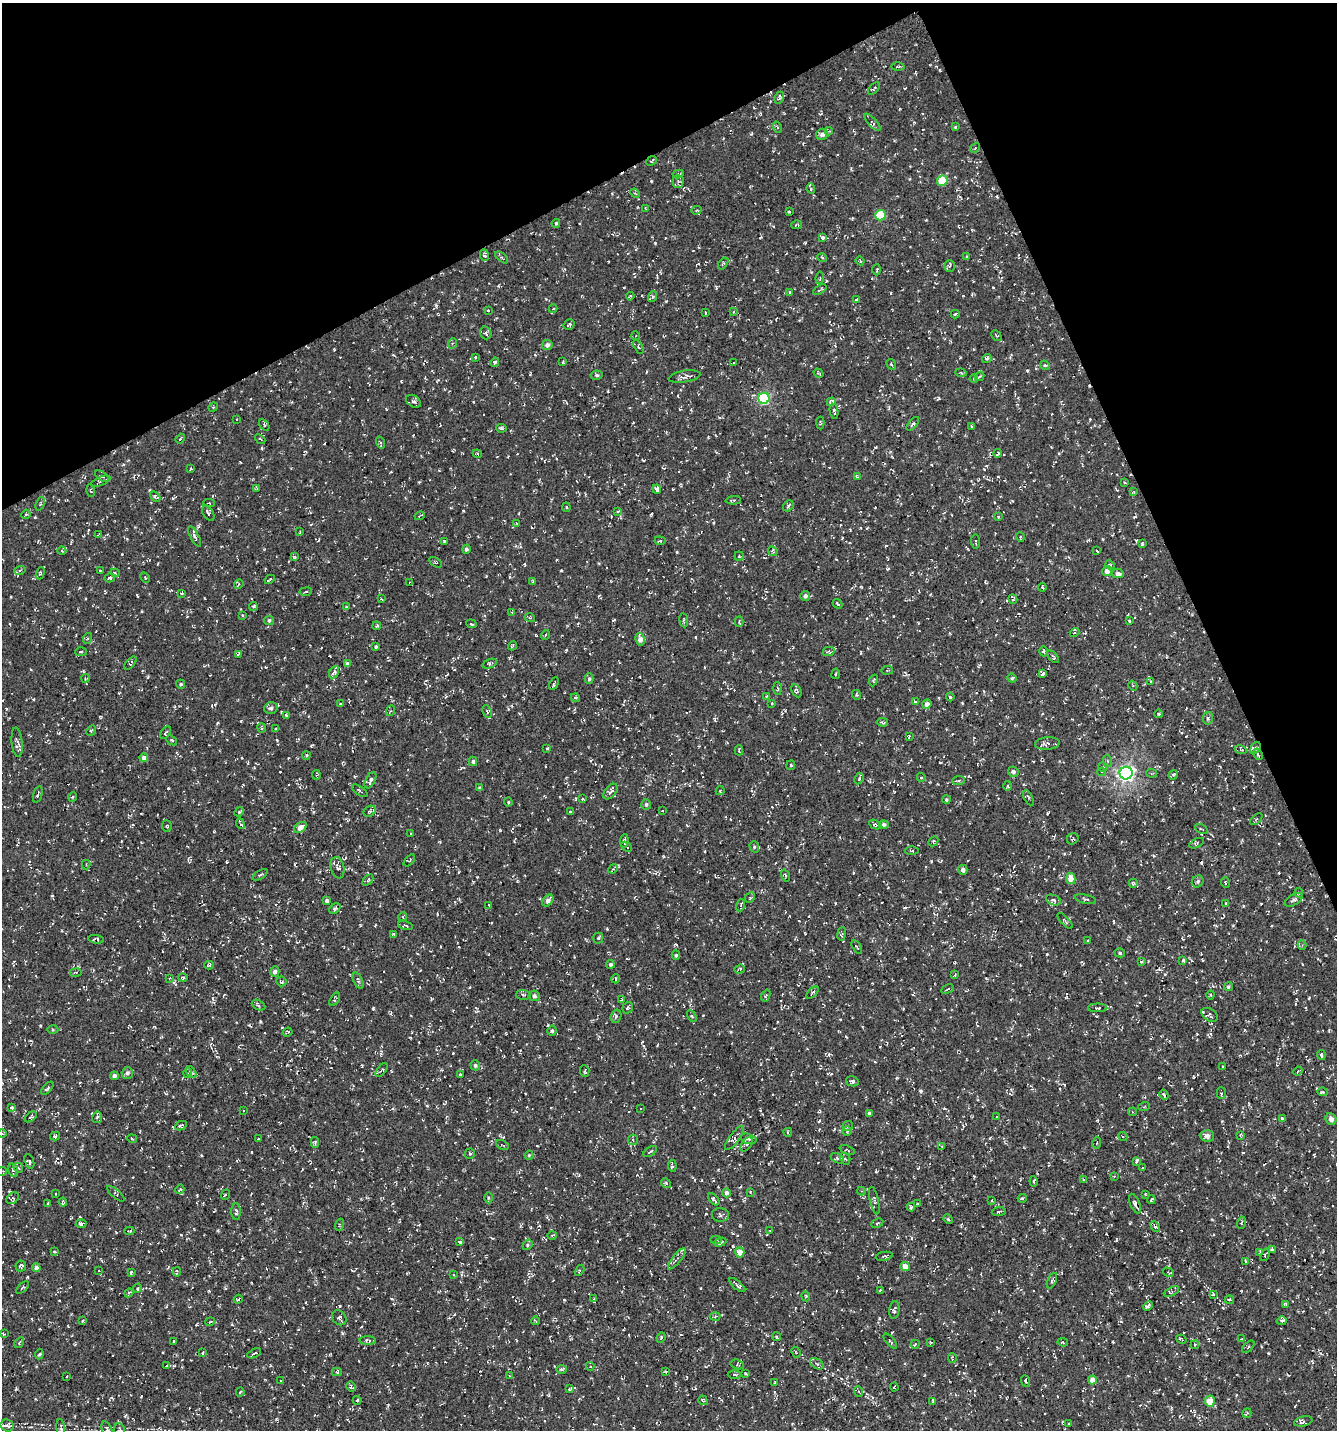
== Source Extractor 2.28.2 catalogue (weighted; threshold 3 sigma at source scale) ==
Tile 3 of 4 x 4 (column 3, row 1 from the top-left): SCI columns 2822-4156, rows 4284-5711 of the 5583 x 5711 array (HDU 1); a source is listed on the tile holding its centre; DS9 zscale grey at full resolution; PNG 1339 x 1432 px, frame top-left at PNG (2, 3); each listed source drawn as its Kron ellipse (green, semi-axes under 4 px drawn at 4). Shown black and unused: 22% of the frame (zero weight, under 3 of 5 exposures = <1% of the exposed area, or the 3 px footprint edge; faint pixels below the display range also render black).
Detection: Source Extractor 2.28.2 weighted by HDU 2 'WHT'; one run over the whole footprint, this tile lists its part. Background -0.0143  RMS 0.0038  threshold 0.0172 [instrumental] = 3 sigma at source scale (4.5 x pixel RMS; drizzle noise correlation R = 1.50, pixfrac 1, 0.0396/0.0396 arcsec/px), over >= 5 px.
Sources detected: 1059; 75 cosmic-ray / hot-pixel residue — neither listed nor drawn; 18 inside a brighter listed object's ellipse — not listed separately; of the other 966, all 500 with FLUX_AUTO >= 0.411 (the completeness limit of this list) listed and drawn (466 fainter detections not listed), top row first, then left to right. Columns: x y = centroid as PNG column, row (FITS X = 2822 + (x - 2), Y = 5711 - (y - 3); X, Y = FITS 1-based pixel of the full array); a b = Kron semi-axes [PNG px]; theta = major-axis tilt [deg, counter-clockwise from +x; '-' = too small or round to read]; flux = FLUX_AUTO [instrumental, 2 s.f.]
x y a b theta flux
898 67 6 2 1 0.52
874 89 7 3 46 0.65
779 98 6 4 64 0.99
872 122 11 4 -48 0.81
777 127 6 3 -72 0.51
955 127 3 3 - 0.45
829 131 4 4 - 0.5
822 134 6 5 - 2
975 148 5 4 - 0.5
652 161 6 3 42 0.45
678 174 6 3 10 0.66
678 181 6 5 - 0.74
942 181 5 5 - 12
811 189 5 4 - 0.61
635 193 5 4 - 0.56
646 209 4 2 - 0.44
696 210 5 4 - 0.49
789 211 3 3 - 0.63
880 215 5 5 - 14
556 223 4 3 - 0.51
797 225 5 3 - 0.54
823 238 3 3 - 0.93
484 255 6 4 -83 0.85
502 257 7 4 -39 0.69
822 257 5 3 - 0.42
966 257 3 3 - 0.52
860 261 4 4 - 0.43
723 263 7 3 54 0.59
949 266 5 5 - 0.63
877 270 5 3 - 0.44
820 278 6 4 83 0.49
820 290 7 2 33 0.47
790 292 3 3 - 0.44
630 296 4 3 - 0.43
652 297 5 3 - 0.43
856 300 3 3 - 0.61
553 309 4 3 - 0.49
488 310 3 3 - 0.47
706 312 3 2 - 0.46
733 312 4 3 - 0.6
955 314 4 2 - 0.6
569 325 6 5 - 0.87
486 333 6 5 - 1
636 336 4 3 - 0.44
996 336 6 3 -44 0.48
453 343 5 3 - 0.43
547 345 5 5 - 1.5
638 347 7 4 -58 0.65
475 357 3 3 - 0.63
987 358 5 4 - 0.76
495 362 5 4 - 0.51
563 362 4 3 - 0.43
734 363 3 3 - 0.46
891 364 5 3 - 0.41
1045 365 5 4 - 0.5
818 373 5 4 - 0.45
961 373 5 4 - 0.51
597 375 6 4 -5 0.7
684 376 16 6 10 1.7
980 376 5 2 - 0.43
974 379 4 3 - 0.51
764 398 5 5 - 33
413 401 8 5 -34 0.94
831 402 4 4 - 1.6
213 407 5 4 - 0.49
834 411 7 4 -80 0.92
236 419 3 2 - 0.42
820 423 6 4 -89 0.48
913 424 8 3 49 0.61
264 425 6 3 -55 0.47
971 426 4 3 - 0.46
501 428 5 3 - 0.61
180 439 5 3 - 0.71
260 439 6 2 -40 0.51
380 442 6 3 -70 0.55
998 453 4 3 - 0.52
477 454 4 4 - 0.45
190 469 4 2 - 0.51
102 476 8 4 -36 0.76
857 477 4 3 - 0.56
101 481 10 3 22 0.81
1125 482 3 3 - 0.49
256 488 3 3 - 0.42
657 489 5 3 - 21
91 491 6 4 -73 0.48
1134 492 4 3 - 0.51
155 497 6 4 -43 0.75
733 500 8 4 4 0.76
209 503 6 4 -4 0.43
40 504 7 4 72 0.58
788 506 6 4 49 0.62
566 507 4 4 - 0.52
618 511 4 3 - 0.59
208 513 8 5 -59 1
26 514 5 3 - 0.44
419 516 5 3 - 0.55
998 516 3 2 - 0.42
517 523 4 3 - 0.48
300 532 3 2 - 0.43
99 534 4 3 - 0.51
195 536 11 4 -61 1.1
1020 537 5 3 - 0.52
444 541 3 3 - 0.42
660 541 5 3 - 0.51
976 542 7 3 -85 0.41
1142 544 4 3 - 0.48
466 549 4 4 - 1
62 551 4 3 - 0.43
773 551 5 4 - 0.6
1097 551 3 2 - 0.51
739 556 4 4 - 0.53
294 557 4 3 - 0.53
435 562 7 3 -30 0.42
1110 565 5 4 - 0.43
20 570 6 3 18 0.54
101 571 4 3 - 0.51
1107 571 5 5 - 1.9
40 573 6 4 70 0.48
115 573 4 3 - 0.57
1118 574 6 4 -10 1.4
145 577 5 3 - 0.48
110 578 5 4 - 0.68
270 579 5 2 - 0.76
533 581 4 3 - 0.48
410 582 4 3 - 0.47
239 584 5 4 - 0.41
1042 587 4 3 - 0.63
306 592 6 3 8 0.47
182 593 4 3 - 0.41
805 596 5 5 - 1.5
381 599 3 2 - 0.45
1013 599 5 3 - 0.56
837 604 5 3 - 0.47
253 606 4 4 - 0.65
347 607 4 3 - 0.5
512 612 3 3 - 0.41
243 615 4 3 - 0.53
530 618 5 3 - 0.42
269 620 5 4 - 0.89
684 620 7 3 -82 0.41
1129 621 3 3 - 0.49
739 622 5 4 - 0.6
471 624 5 4 - 0.42
377 626 4 3 - 0.47
1075 632 5 3 - 0.41
545 635 5 3 - 0.46
88 638 5 3 - 0.43
640 639 6 4 -81 3.1
376 646 3 3 - 0.66
512 646 5 3 - 0.46
829 651 6 4 13 0.56
1044 651 5 4 - 0.8
81 652 6 3 1 0.55
238 654 4 3 - 0.42
1053 657 7 4 -50 0.69
130 663 8 4 48 0.53
348 664 4 4 - 1.7
490 664 7 4 21 0.8
887 670 6 3 8 0.45
334 672 7 4 61 0.75
836 674 5 3 - 0.44
1043 674 4 3 - 1.7
85 678 4 3 - 0.46
1012 678 5 4 - 0.48
589 679 5 4 - 0.83
873 680 6 3 68 0.57
1151 682 4 3 - 0.53
181 684 4 4 - 0.72
554 684 7 3 63 0.72
1133 686 5 3 - 0.43
777 688 6 3 -88 0.6
796 691 7 4 -62 0.72
857 695 5 3 - 0.43
767 696 4 3 - 0.47
950 697 4 3 - 0.46
575 698 4 4 - 0.58
915 702 4 3 - 0.44
772 703 4 3 - 0.45
340 704 4 3 - 0.51
927 704 4 4 - 1.7
271 708 6 5 - 1.3
390 711 5 3 - 0.42
487 711 6 4 -64 0.61
1159 714 4 3 - 0.49
287 715 4 3 - 0.68
1208 718 6 5 - 0.76
882 722 6 3 -7 0.54
262 728 5 4 - 0.57
276 729 3 3 - 0.61
91 730 6 3 47 0.5
165 733 7 4 57 0.76
909 736 3 2 - 0.5
172 740 6 4 -42 0.62
17 742 14 5 -84 1.6
1047 744 12 6 4 1.5
547 748 3 3 - 0.47
1255 748 6 4 56 0.84
739 750 5 2 - 0.49
1241 750 6 3 -18 0.49
1258 754 6 4 -64 0.65
306 755 4 3 - 0.46
144 758 4 4 - 2
473 761 5 4 - 0.76
1108 761 6 3 -70 0.47
791 765 5 3 - 0.59
1103 767 5 4 - 0.51
1013 772 5 5 - 1.3
1102 772 4 3 - 0.42
1126 773 6 6 - 100
1151 773 5 4 - 0.45
316 775 5 3 - 0.46
1173 775 5 4 - 0.6
921 777 4 3 - 0.77
859 779 6 4 63 0.5
370 780 9 4 62 1
959 780 6 4 6 0.83
1008 786 5 3 - 0.5
480 788 3 3 - 0.71
360 791 9 3 -36 0.63
720 791 4 3 - 0.46
610 792 9 5 49 1.2
38 794 9 2 74 0.58
73 797 5 3 - 0.42
1028 798 8 4 -62 0.54
582 799 3 3 - 0.42
946 800 4 4 - 0.61
508 802 4 4 - 0.41
646 804 5 5 - 0.83
370 811 6 5 - 0.78
662 811 3 3 - 0.77
239 812 5 4 - 0.44
570 812 3 3 - 0.48
1256 819 7 3 44 0.49
240 824 5 3 - 0.86
875 825 6 3 -26 0.91
884 825 4 4 - 1.2
167 826 6 4 -84 0.6
300 827 7 4 35 4.4
1202 829 7 3 -27 0.42
411 833 3 2 - 0.7
1073 839 6 5 - 0.64
624 841 7 3 82 0.79
933 841 5 4 - 0.56
1197 843 8 4 27 0.65
627 847 6 3 -43 0.52
754 847 6 4 -71 0.55
912 851 7 3 1 0.43
409 860 7 4 46 0.44
86 864 5 4 - 0.47
337 868 11 7 -77 1.3
613 869 5 4 - 0.5
963 870 5 4 - 1.5
260 875 8 3 32 0.47
785 876 6 3 -69 0.49
1071 878 5 4 - 3.7
368 880 6 4 46 0.93
1198 881 6 5 - 0.74
1225 882 5 3 - 0.43
1133 883 4 4 - 0.59
1299 893 5 4 - 0.58
750 898 6 4 67 0.65
1085 899 11 4 -13 0.83
548 900 7 4 52 1.9
1053 900 7 5 -22 0.79
1294 900 10 5 30 1.2
327 901 4 4 - 0.98
1226 904 4 3 - 0.49
489 905 3 3 - 0.59
741 905 6 4 73 0.57
335 909 6 4 41 0.99
403 917 4 3 - 0.47
1065 921 10 3 -46 0.64
405 926 7 4 -14 0.68
394 934 4 3 - 0.43
841 934 7 4 82 0.62
598 938 5 5 - 0.66
96 939 8 4 -6 0.99
1087 940 3 2 - 0.51
1302 945 4 4 - 0.49
857 947 8 2 -59 0.42
1120 953 5 4 - 0.68
676 955 4 4 - 0.53
1183 960 4 3 - 0.59
1141 962 4 3 - 0.48
610 964 4 4 - 0.77
209 965 5 4 - 0.53
740 969 5 3 - 0.59
275 972 5 4 - 1.2
76 973 6 3 9 0.43
955 975 3 3 - 0.58
170 978 3 3 - 0.43
183 978 4 3 - 0.46
616 979 4 3 - 0.61
281 981 5 5 - 0.6
358 981 8 4 -66 0.76
1228 987 4 4 - 0.66
947 989 6 3 28 0.45
813 993 7 4 44 0.71
524 995 7 5 -2 0.67
1210 995 4 4 - 0.51
534 996 5 5 - 0.89
766 996 6 4 69 0.52
335 999 7 3 56 0.64
622 1000 4 3 - 0.65
258 1005 7 4 -27 0.68
628 1008 6 5 - 0.6
1098 1008 9 4 -1 0.57
1209 1015 9 6 -33 0.84
616 1016 7 5 74 0.72
692 1016 6 4 -60 0.62
53 1029 5 3 - 0.44
552 1031 5 4 - 0.7
288 1032 5 2 - 0.53
1321 1055 5 3 - 0.68
475 1065 5 4 - 0.86
1223 1066 3 2 - 0.41
382 1070 8 3 53 0.7
585 1071 6 4 -85 0.62
1298 1071 4 3 - 0.44
191 1072 7 3 -53 0.53
127 1073 6 5 - 1.2
188 1073 5 3 - 0.41
460 1074 4 3 - 0.5
114 1076 4 4 - 1.4
852 1081 6 5 - 1
47 1088 8 4 47 0.92
1323 1092 5 3 - 1.1
1221 1093 6 4 90 0.7
1164 1095 5 3 - 0.58
1144 1107 6 3 19 0.45
12 1108 3 3 - 0.74
640 1108 3 3 - 1.5
243 1111 3 2 - 0.5
1132 1112 4 3 - 0.45
869 1113 4 3 - 0.82
31 1117 7 4 37 0.6
97 1117 6 4 81 0.7
997 1117 3 2 - 0.41
1282 1118 4 3 - 0.55
1331 1119 6 5 - 1.8
181 1126 6 4 27 0.67
848 1126 5 5 - 0.75
847 1131 5 5 - 0.59
788 1132 4 3 - 0.45
2 1134 5 3 - 0.42
1240 1135 3 3 - 0.42
55 1136 5 3 - 0.67
1123 1136 5 4 - 0.6
1207 1136 7 5 -4 1.9
735 1138 14 5 53 1.5
132 1139 5 3 - 0.42
258 1139 3 3 - 0.53
748 1139 8 5 -15 0.88
633 1140 5 5 - 0.69
315 1142 5 4 - 0.61
1097 1143 6 2 80 0.43
747 1144 8 5 54 0.83
502 1145 7 3 -25 0.43
942 1146 4 3 - 0.43
847 1150 8 3 -21 0.54
650 1152 8 3 34 0.45
470 1154 5 5 - 0.61
529 1155 4 4 - 0.45
837 1158 7 4 -30 0.67
845 1159 6 5 - 0.63
29 1161 7 4 -70 0.93
1137 1162 3 3 - 1.6
672 1166 6 3 -83 0.7
18 1168 5 4 - 0.53
1143 1168 3 3 - 0.7
13 1170 7 4 -74 0.98
2 1171 5 3 - 0.43
1114 1176 3 2 - 0.55
1083 1179 3 3 - 1.6
1034 1181 5 3 - 0.73
666 1183 5 4 - 0.47
180 1189 5 3 - 0.63
861 1191 4 4 - 0.42
750 1192 4 3 - 0.43
726 1193 4 4 - 1.2
56 1194 3 3 - 0.43
116 1194 11 3 -40 0.7
1145 1194 3 3 - 0.47
225 1195 5 3 - 0.47
13 1198 7 5 36 0.68
488 1198 5 3 - 0.5
1022 1198 4 4 - 0.47
714 1199 7 3 -48 1
874 1200 14 4 -77 0.84
1151 1200 4 3 - 0.49
992 1201 3 3 - 0.45
63 1202 4 4 - 0.72
48 1203 3 3 - 0.49
917 1204 4 3 - 0.5
1135 1204 10 5 -66 1.6
911 1207 4 3 - 0.63
999 1211 7 3 5 0.48
236 1212 8 4 -90 1.2
720 1215 8 7 - 1.2
948 1219 5 4 - 0.48
877 1223 6 4 27 0.53
1241 1223 6 4 75 0.62
81 1224 5 4 - 1.4
339 1225 6 3 71 0.51
1155 1227 6 3 -59 1.8
129 1231 5 3 - 0.55
770 1231 3 3 - 0.54
552 1235 5 3 - 0.44
716 1240 5 4 - 0.52
460 1242 4 3 - 1
720 1242 6 3 24 0.95
527 1245 5 4 - 0.72
1272 1249 4 3 - 0.6
54 1252 4 3 - 0.54
740 1252 5 4 - 3.5
1260 1253 4 3 - 0.58
1265 1255 6 4 69 0.78
884 1256 8 2 10 0.46
677 1259 13 3 51 1.2
1246 1261 3 3 - 0.43
21 1266 5 5 - 0.84
905 1266 4 4 - 3.6
36 1268 4 4 - 2
579 1270 6 3 59 0.47
99 1271 3 2 - 0.46
131 1272 4 3 - 0.78
177 1272 4 2 - 0.48
1168 1272 6 3 -29 0.45
454 1274 4 3 - 0.46
1052 1281 8 3 67 0.54
737 1285 10 3 -40 1.4
23 1288 8 4 41 0.64
137 1288 5 4 - 0.55
880 1291 3 3 - 0.53
1171 1292 8 4 27 0.69
129 1293 4 4 - 0.62
1213 1294 4 3 - 0.7
806 1296 5 3 - 0.45
594 1298 3 2 - 0.86
238 1299 4 3 - 0.64
1229 1300 4 3 - 0.58
1286 1304 3 3 - 0.64
1148 1306 5 3 - 1.3
894 1310 8 5 82 1.1
715 1317 5 3 - 0.43
339 1318 8 6 -47 0.87
82 1321 3 3 - 0.51
535 1321 4 2 - 0.45
1282 1321 5 4 - 0.76
210 1322 5 3 - 0.53
3 1334 3 2 - 0.53
777 1337 4 4 - 0.59
661 1338 5 3 - 0.53
1181 1339 5 2 - 0.59
1241 1339 4 4 - 0.44
173 1341 4 3 - 0.69
368 1341 8 4 -1 1
890 1341 9 3 -50 0.47
931 1342 4 2 - 0.47
1063 1342 5 2 - 0.5
19 1343 6 3 56 0.44
915 1344 4 3 - 0.65
1195 1345 4 4 - 0.56
1248 1347 7 3 45 0.53
796 1352 5 4 - 0.57
203 1353 4 2 - 0.43
254 1353 7 2 29 0.55
39 1354 5 4 - 0.61
952 1358 5 3 - 0.42
737 1364 7 4 -16 0.68
817 1364 7 4 -31 1
167 1366 3 3 - 0.65
590 1366 4 4 - 0.47
561 1369 5 4 - 0.62
665 1371 3 3 - 0.42
337 1372 5 4 - 0.66
746 1374 3 2 - 0.46
734 1375 7 3 1 0.48
67 1376 3 2 - 0.55
509 1376 3 3 - 0.45
1092 1380 4 4 - 3.4
281 1381 3 2 - 0.43
1026 1381 6 4 -65 0.81
775 1383 3 2 - 0.43
351 1387 5 4 - 0.77
894 1387 4 2 - 0.5
570 1388 4 3 - 0.46
858 1391 5 3 - 0.5
240 1392 4 3 - 0.57
357 1400 4 3 - 0.57
703 1400 5 4 - 0.49
933 1401 3 3 - 0.53
1210 1401 6 5 - 5.1
1247 1413 5 3 - 0.48
1303 1421 9 5 13 1.1
1069 1423 3 2 - 0.42
7 1425 6 6 - 0.82
61 1427 8 3 -85 0.63
107 1429 8 5 -66 0.77
120 1430 7 5 -67 0.7
Overlapping masked pixels (flux is a lower limit): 1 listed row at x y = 1155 1227
Isophote crosses this tile's border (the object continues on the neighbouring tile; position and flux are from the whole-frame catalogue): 4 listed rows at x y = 2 1134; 2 1171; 107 1429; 120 1430
Unlisted compact peaks at least as high as the median listed source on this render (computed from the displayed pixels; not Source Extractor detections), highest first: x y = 743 539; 1309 998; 740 1225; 607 929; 249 1025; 875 447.